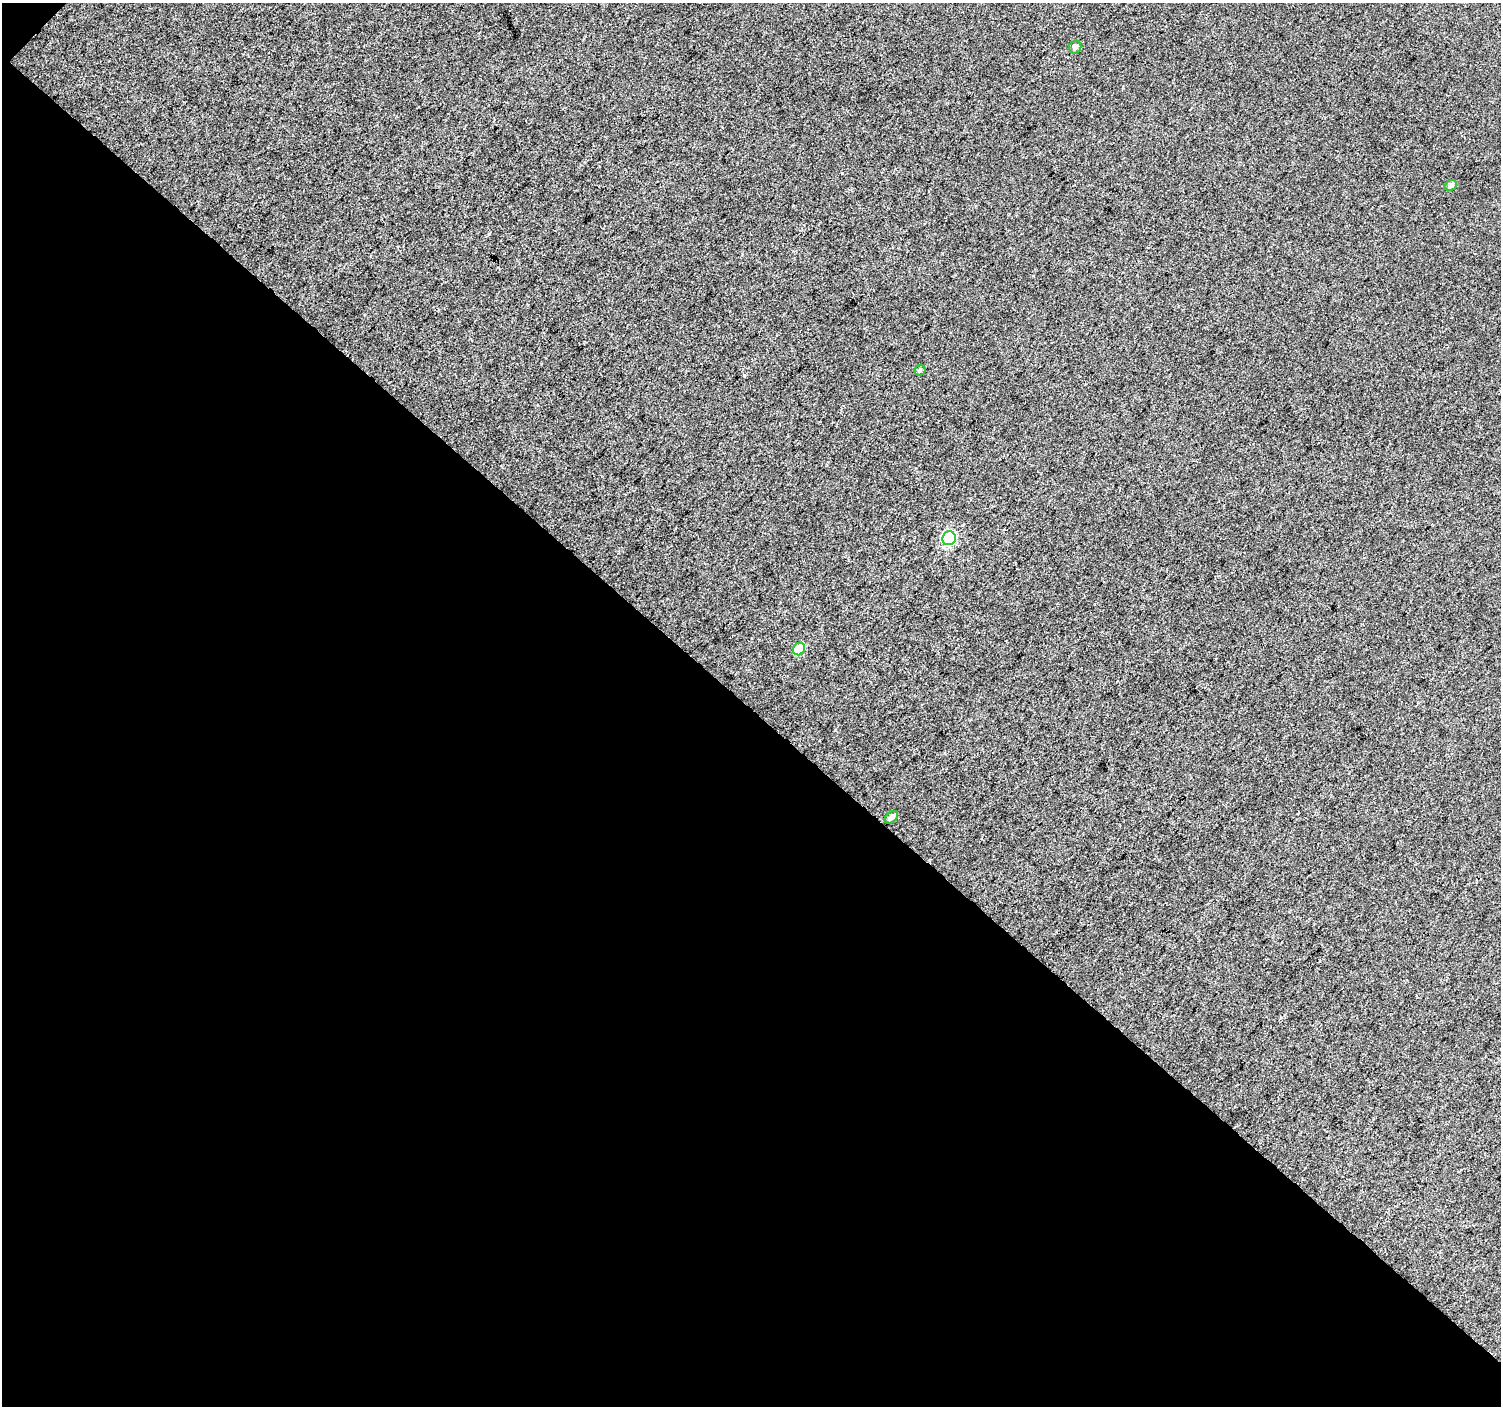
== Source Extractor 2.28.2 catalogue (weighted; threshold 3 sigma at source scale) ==
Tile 3 of 2 x 2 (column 1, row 2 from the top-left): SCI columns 3-1501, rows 107-1510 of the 3001 x 3002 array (HDU 1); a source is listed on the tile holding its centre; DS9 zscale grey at full resolution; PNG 1503 x 1408 px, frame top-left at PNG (2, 3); each listed source drawn as its Kron ellipse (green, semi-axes under 4 px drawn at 4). Shown black and unused: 50% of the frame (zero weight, under 3 of 4 exposures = <1% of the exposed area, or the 3 px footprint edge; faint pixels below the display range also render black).
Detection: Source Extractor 2.28.2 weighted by HDU 2 'WHT'; one run over the whole footprint, this tile lists its part. Background 0.0154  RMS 0.011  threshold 0.0501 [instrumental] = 3 sigma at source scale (4.5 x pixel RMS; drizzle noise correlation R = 1.50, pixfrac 1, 0.0396/0.0396 arcsec/px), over >= 5 px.
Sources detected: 6; all 6 listed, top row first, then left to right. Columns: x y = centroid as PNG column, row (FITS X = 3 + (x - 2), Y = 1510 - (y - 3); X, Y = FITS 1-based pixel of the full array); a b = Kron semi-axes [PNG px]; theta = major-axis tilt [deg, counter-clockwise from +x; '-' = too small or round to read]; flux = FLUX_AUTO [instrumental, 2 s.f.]
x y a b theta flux
1075 47 6 6 - 3.7
1451 185 6 5 - 3.1
920 370 6 5 - 1.7
949 538 7 6 - 110
799 649 6 6 - 32
891 817 7 5 42 4.5